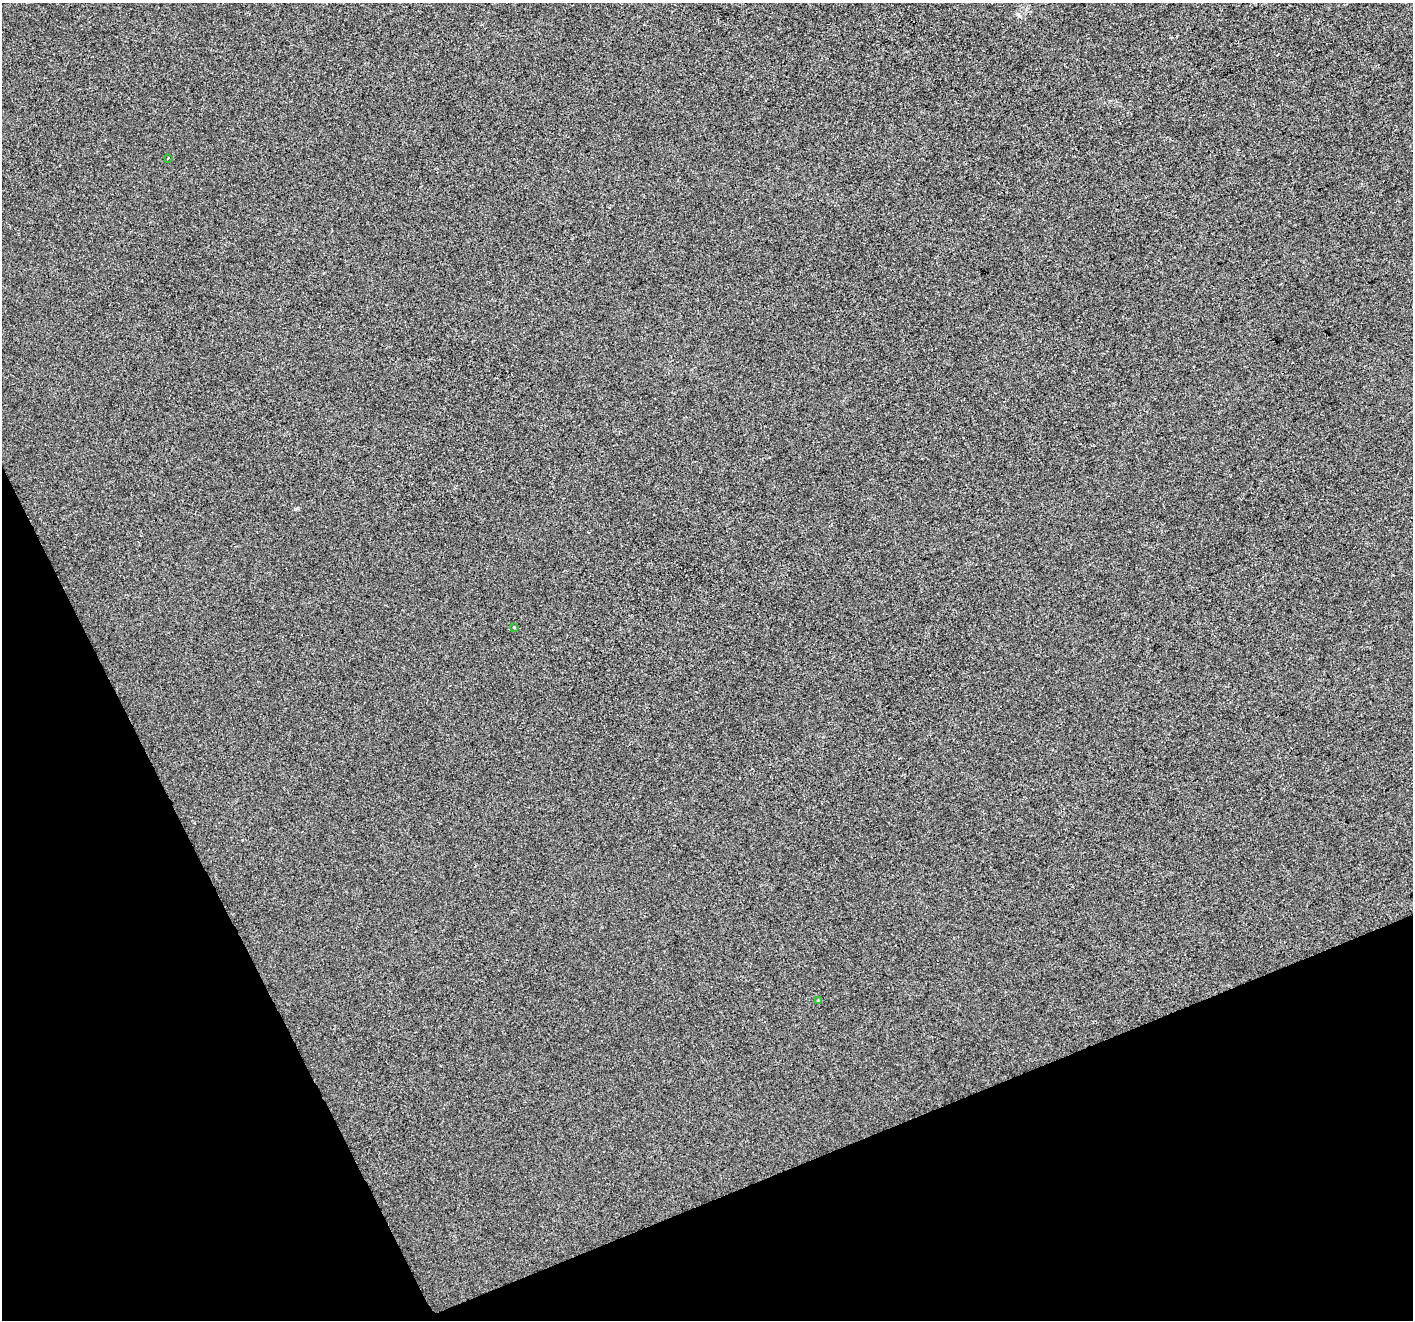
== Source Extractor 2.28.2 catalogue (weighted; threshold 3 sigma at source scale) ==
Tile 14 of 4 x 4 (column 2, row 4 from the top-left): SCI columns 1413-2823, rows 146-1463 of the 5646 x 5506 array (HDU 1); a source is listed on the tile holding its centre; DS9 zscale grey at full resolution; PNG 1415 x 1322 px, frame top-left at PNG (2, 3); each listed source drawn as its Kron ellipse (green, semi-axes under 4 px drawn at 4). Shown black and unused: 21% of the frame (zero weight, under 2 of 3 exposures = <1% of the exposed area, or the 3 px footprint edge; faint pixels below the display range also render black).
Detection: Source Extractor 2.28.2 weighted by HDU 2 'WHT'; one run over the whole footprint, this tile lists its part. Background -4.19e-04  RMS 0.0056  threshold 0.025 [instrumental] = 3 sigma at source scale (4.5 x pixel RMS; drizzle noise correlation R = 1.50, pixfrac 1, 0.0396/0.0396 arcsec/px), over >= 5 px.
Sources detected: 3; all 3 listed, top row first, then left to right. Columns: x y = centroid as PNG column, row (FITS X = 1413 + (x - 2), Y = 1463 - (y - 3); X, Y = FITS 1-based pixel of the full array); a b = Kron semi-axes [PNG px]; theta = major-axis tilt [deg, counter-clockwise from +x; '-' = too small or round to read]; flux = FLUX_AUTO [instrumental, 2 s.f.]
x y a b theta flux
168 158 3 2 - 2
514 627 3 3 - 0.36
819 1001 3 3 - 0.97